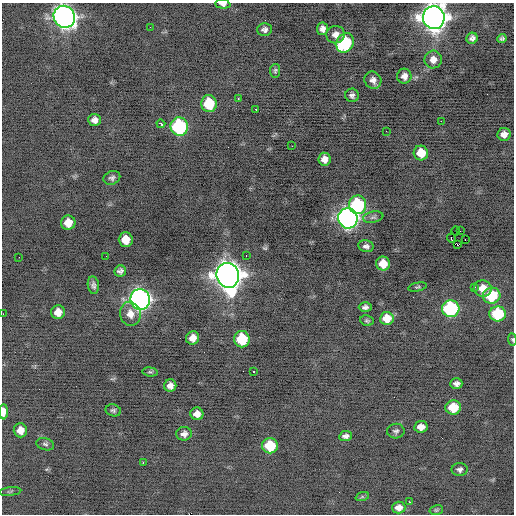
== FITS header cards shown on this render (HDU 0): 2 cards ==
NAXIS1  =                  512 / Axis length
NAXIS2  =                  512 / Axis length

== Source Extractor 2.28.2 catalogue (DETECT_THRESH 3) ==
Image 512 x 512 px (HDU 0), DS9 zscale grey, 1 PNG px = 1 image px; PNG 516 x 516 px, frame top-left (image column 1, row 512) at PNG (2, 3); each listed source drawn as its Kron ellipse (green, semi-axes under 4 px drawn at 4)
Background -0.461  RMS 0.84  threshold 2.52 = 3 sigma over >= 5 px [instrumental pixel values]
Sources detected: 84; all 84 listed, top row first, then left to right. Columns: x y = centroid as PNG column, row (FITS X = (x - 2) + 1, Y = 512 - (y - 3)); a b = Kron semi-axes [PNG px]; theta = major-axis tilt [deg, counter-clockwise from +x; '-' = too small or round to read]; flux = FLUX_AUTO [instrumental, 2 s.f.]
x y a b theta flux
223 4 7 4 -5 220
64 17 11 10 - 41000
434 18 11 11 - 68000
150 27 2 2 - 120
323 29 6 5 - 280
265 30 7 6 - 200
336 35 9 8 - 370
472 38 5 5 - 230
502 38 4 4 - 110
345 43 10 8 57 5100
433 60 9 8 - 380
275 71 7 5 81 110
404 76 7 7 - 330
373 80 9 8 - 300
352 95 7 6 - 190
238 98 3 2 - 140
209 104 8 7 - 2400
256 109 3 2 - 120
94 120 6 6 - 300
441 121 2 2 - 200
161 124 4 3 - 260
179 127 9 8 - 7800
386 131 3 2 - 76
504 134 7 6 - 370
292 146 2 2 - 86
421 153 7 7 - 970
324 159 6 6 - 400
112 178 9 6 23 180
358 205 9 8 - 5300
373 217 10 5 11 160
348 218 10 9 - 28000
68 223 7 7 - 730
456 231 4 2 - 150
460 231 2 2 - 460
451 238 4 3 - 280
126 240 7 7 - 780
465 240 2 2 - 27
458 245 3 2 - 480
366 246 7 6 - 200
106 256 2 2 - 26
246 256 2 2 - 38
19 257 2 2 - 36
383 264 7 7 - 850
120 271 6 5 - 180
228 275 12 11 - 83000
93 285 9 5 -82 170
418 287 9 3 12 81
475 287 2 2 - 270
483 288 9 8 - 750
492 296 9 8 - 2800
140 299 10 9 - 31000
365 307 6 5 - 180
451 309 8 8 - 8500
58 312 7 6 - 510
3 314 2 2 - 74
130 314 12 10 -76 510
498 314 8 7 - 3500
387 318 7 6 - 1000
367 321 7 5 -11 100
193 338 7 6 - 490
242 339 8 7 - 2700
512 339 6 4 -82 73
253 371 3 3 - 330
150 372 7 4 -8 91
456 384 6 5 - 220
170 386 6 6 - 300
453 407 8 7 - 1500
113 410 8 6 -16 130
4 412 7 4 89 410
197 414 6 6 - 380
421 427 7 6 - 440
20 430 7 6 - 440
396 431 9 7 5 160
184 434 8 7 - 260
346 436 6 5 - 200
45 444 9 6 -15 140
270 446 8 7 - 2000
143 463 2 2 - 540
460 469 8 6 4 180
10 492 11 4 6 97
362 497 7 4 18 83
409 502 2 2 - 320
399 508 7 6 - 370
436 510 7 5 15 84
At the frame edge (FLAGS 8, measured only in part): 6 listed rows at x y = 223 4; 64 17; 434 18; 3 314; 512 339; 4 412